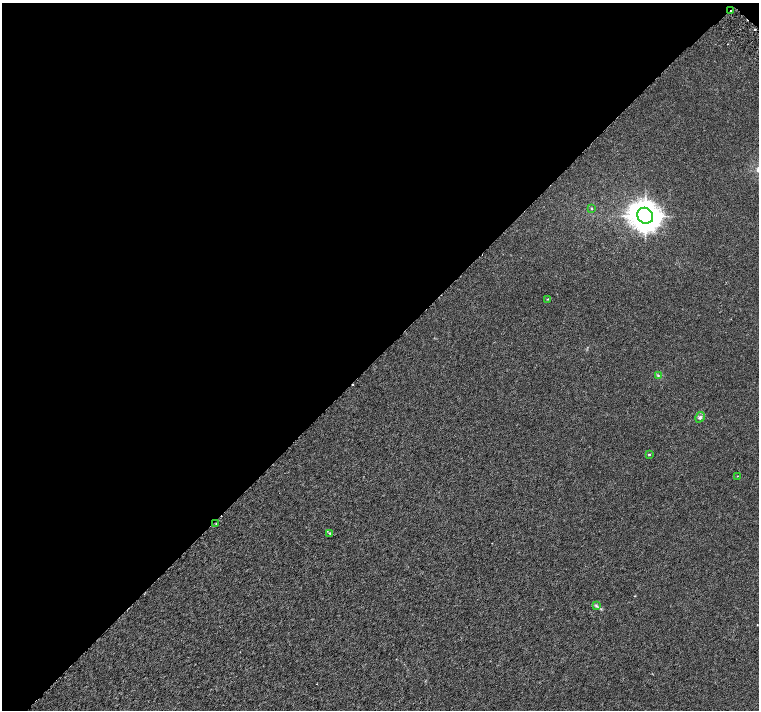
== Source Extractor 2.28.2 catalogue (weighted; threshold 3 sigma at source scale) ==
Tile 2 of 4 x 4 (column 2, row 1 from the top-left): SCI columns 1569-3082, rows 4531-5946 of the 6161 x 6161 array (HDU 1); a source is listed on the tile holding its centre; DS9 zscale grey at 2 x 2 block average (1 PNG px = mean of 2 x 2 image px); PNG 761 x 712 px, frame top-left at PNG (2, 3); each listed source drawn as its Kron ellipse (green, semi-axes under 4 px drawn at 4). Shown black and unused: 50% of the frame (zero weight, under 3 of 6 exposures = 3% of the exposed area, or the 3 px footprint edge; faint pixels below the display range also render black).
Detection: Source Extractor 2.28.2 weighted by HDU 2 'WHT'; one run over the whole footprint, this tile lists its part. Background 8.20e-04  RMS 0.0013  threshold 0.00539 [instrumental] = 3 sigma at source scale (4.09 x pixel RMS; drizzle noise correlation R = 1.36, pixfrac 0.8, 0.0396/0.0396 arcsec/px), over >= 5 px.
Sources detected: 13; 2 cosmic-ray / hot-pixel residue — neither listed nor drawn; the other 11 listed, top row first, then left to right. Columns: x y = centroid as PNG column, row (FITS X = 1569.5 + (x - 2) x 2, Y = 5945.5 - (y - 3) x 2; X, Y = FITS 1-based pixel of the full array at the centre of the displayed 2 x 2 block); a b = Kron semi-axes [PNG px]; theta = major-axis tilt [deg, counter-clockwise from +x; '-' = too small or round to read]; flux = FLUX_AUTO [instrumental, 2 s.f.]
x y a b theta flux
731 11 2 2 - 0.18
592 208 3 2 - 0.18
645 216 8 7 - 360
547 299 2 2 - 0.16
658 376 3 3 - 0.27
700 417 6 4 59 0.49
649 454 3 2 - 0.41
737 476 2 2 - 0.11
216 524 2 2 - 0.16
330 533 4 3 - 0.32
596 605 4 3 - 0.36
Overlapping masked pixels (flux is a lower limit): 1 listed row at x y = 731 11
Diffuse or blended objects may show on this block-average render without a row.